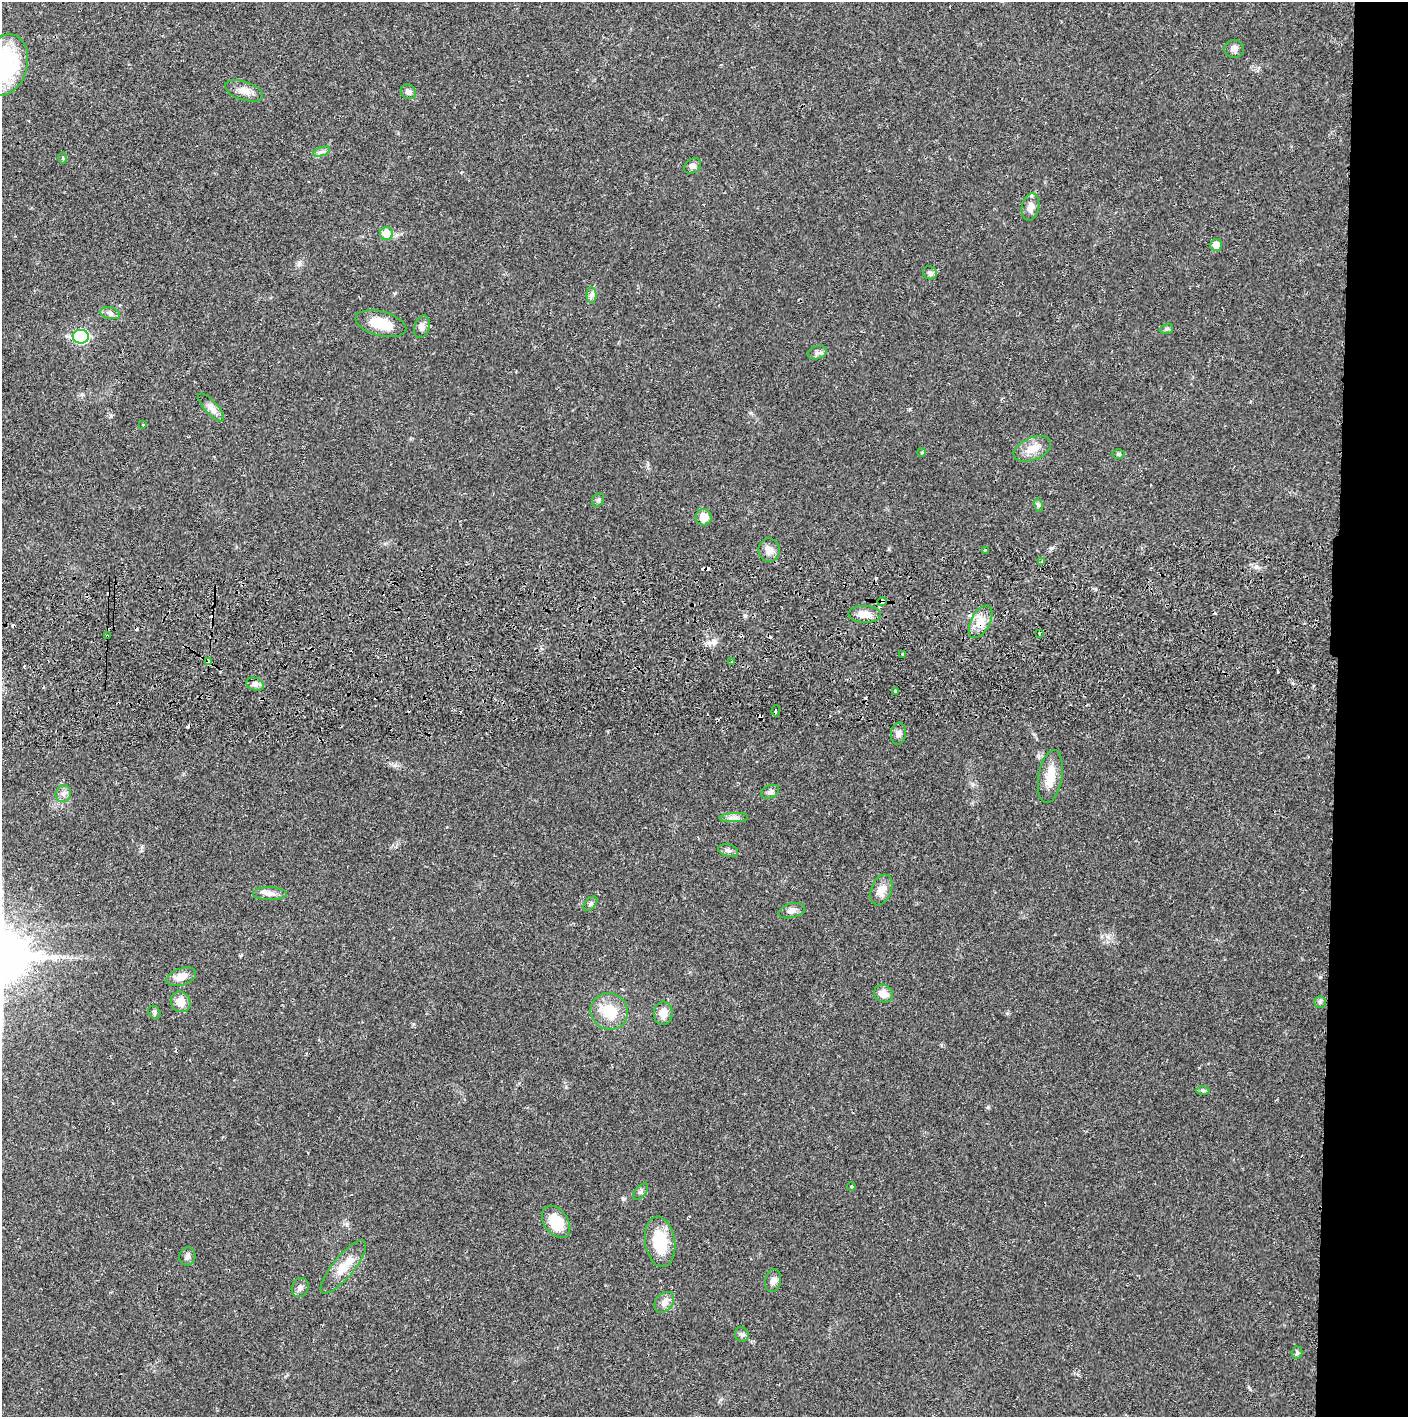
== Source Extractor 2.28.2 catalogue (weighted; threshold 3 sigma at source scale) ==
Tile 6 of 3 x 3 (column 3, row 2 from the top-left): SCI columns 2817-4222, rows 1471-2885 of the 4229 x 4358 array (HDU 1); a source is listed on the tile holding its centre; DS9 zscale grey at full resolution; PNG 1410 x 1419 px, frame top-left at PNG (2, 2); each listed source drawn as its Kron ellipse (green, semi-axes under 4 px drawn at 4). Shown black and unused: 5% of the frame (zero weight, under 2 of 3 exposures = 3% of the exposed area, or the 3 px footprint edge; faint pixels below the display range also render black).
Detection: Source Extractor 2.28.2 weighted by HDU 2 'WHT'; one run over the whole footprint, this tile lists its part. Background 0.0218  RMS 0.0035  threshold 0.0157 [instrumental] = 3 sigma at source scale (4.5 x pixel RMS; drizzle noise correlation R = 1.50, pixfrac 1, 0.05/0.05 arcsec/px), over >= 5 px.
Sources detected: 81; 12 cosmic-ray / hot-pixel residue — neither listed nor drawn; the other 69 listed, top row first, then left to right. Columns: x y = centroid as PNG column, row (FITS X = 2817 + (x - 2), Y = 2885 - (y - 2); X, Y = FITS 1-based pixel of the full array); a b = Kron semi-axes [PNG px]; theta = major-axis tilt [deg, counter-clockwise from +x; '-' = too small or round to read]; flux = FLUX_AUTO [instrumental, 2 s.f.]
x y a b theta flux
1234 49 10 9 - 1.7
5 65 31 22 73 36
244 91 20 9 -18 3.2
408 92 8 7 - 1.6
321 152 9 4 19 0.84
63 158 5 3 - 0.34
693 166 9 7 33 1.3
1030 207 14 8 78 2.4
386 233 6 6 - 4.9
1216 245 6 6 - 3
930 273 7 6 - 0.98
592 295 8 5 90 1
110 313 10 5 -13 1.1
381 324 26 12 -14 8.2
422 327 11 7 73 1.7
1167 329 6 5 - 0.6
81 337 8 7 - 47
817 353 10 6 18 1.1
211 407 18 6 -49 2.2
143 425 3 2 - 0.23
1032 449 20 11 22 4.3
922 452 4 3 - 0.29
1118 454 6 5 - 0.52
598 500 7 5 61 0.74
1038 505 7 4 -72 0.58
704 517 8 8 - 3.9
769 550 12 10 -85 2.4
985 550 3 2 - 0.37
1041 561 3 3 - 1.2
882 602 5 4 - 7.4
865 614 16 8 -2 3.6
980 622 17 9 62 4.1
1039 633 3 3 - 0.56
107 636 3 2 - 0.59
902 654 3 3 - 0.87
209 662 4 3 - 2.7
732 662 4 3 - 0.65
255 684 9 6 -19 1.2
895 691 4 3 - 4.1
776 711 5 3 - 4
898 734 11 7 83 1.5
1050 777 27 12 80 6.7
770 792 9 6 25 1.2
63 793 8 7 - 1.4
734 818 14 4 3 1.4
728 850 10 6 -13 1
881 890 16 10 69 3.5
270 894 17 6 -1 2.2
590 904 8 5 49 0.82
792 911 14 7 14 1.7
181 977 15 8 18 3.9
883 994 10 8 -30 2.9
181 1002 10 9 - 4.2
1320 1002 5 5 - 0.67
609 1011 19 18 - 9.8
155 1012 7 5 -55 0.68
663 1013 11 9 -89 3.5
1203 1091 6 4 0 0.54
851 1186 4 4 - 0.56
641 1192 10 5 49 0.91
556 1222 18 12 -55 9.4
660 1242 25 15 -82 12
187 1256 9 8 - 1.2
343 1267 33 10 50 6.7
773 1281 11 8 80 1.6
300 1288 10 8 63 1.5
664 1302 11 8 49 1.9
742 1335 7 6 - 0.92
1297 1353 6 5 - 0.65
Overlapping masked pixels (flux is a lower limit): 5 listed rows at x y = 882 602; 980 622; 107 636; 209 662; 776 711
Isophote crosses this tile's border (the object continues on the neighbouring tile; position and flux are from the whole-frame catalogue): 1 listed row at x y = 5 65
Unlisted compact peaks at least as high as the median listed source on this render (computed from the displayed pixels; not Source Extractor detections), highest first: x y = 1051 548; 347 1224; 299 263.